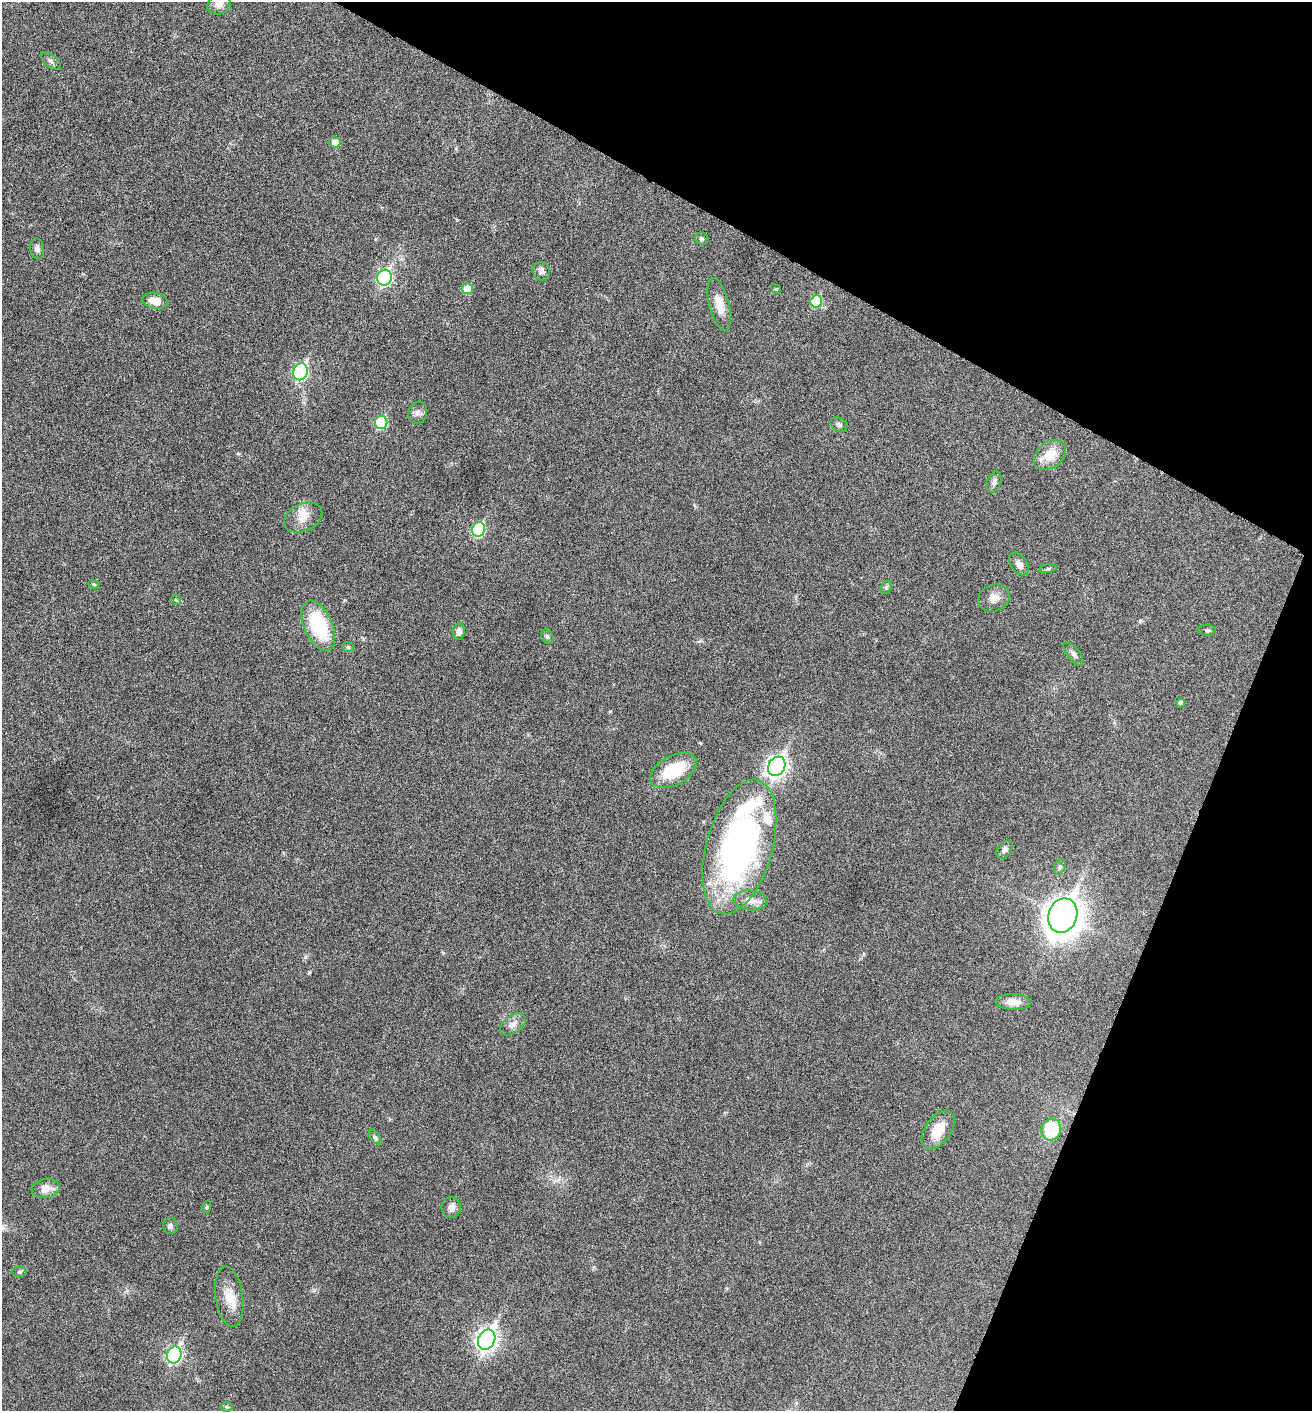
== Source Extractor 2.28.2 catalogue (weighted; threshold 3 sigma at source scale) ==
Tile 8 of 4 x 4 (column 4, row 2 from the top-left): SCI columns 4076-5385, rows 2833-4241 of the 5668 x 5660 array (HDU 1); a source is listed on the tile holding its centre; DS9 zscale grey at full resolution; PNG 1314 x 1413 px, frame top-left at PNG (2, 2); each listed source drawn as its Kron ellipse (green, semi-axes under 4 px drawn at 4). Shown black and unused: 23% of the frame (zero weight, under 5 of 9 exposures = <1% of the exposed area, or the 3 px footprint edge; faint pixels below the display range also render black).
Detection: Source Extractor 2.28.2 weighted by HDU 2 'WHT'; one run over the whole footprint, this tile lists its part. Background 0.027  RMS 0.0026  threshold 0.0105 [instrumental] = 3 sigma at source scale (4.09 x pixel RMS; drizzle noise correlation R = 1.36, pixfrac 0.8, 0.05/0.05 arcsec/px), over >= 5 px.
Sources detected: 56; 2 inside a brighter listed object's ellipse — not listed separately; the other 54 listed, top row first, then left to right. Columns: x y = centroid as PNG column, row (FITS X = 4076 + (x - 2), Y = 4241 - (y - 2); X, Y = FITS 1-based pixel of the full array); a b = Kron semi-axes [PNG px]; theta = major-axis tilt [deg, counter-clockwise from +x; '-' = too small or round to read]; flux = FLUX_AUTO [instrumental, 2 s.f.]
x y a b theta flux
219 5 12 9 20 1.7
51 61 11 6 -40 0.78
335 142 6 5 - 1.7
702 239 7 5 -29 0.58
37 249 10 7 -79 0.9
541 271 9 8 - 1.1
384 278 8 7 - 44
467 289 5 5 - 5
776 289 5 4 - 0.26
155 301 13 7 -10 3.4
816 301 6 6 - 10
719 304 27 10 -76 3.2
301 372 8 7 - 41
418 413 11 9 72 1.1
381 422 7 6 - 15
839 425 9 6 -34 0.66
1050 455 18 13 37 4.5
994 482 11 7 70 0.93
303 517 20 13 26 3.3
479 530 7 6 - 20
1019 564 12 8 -53 1.4
1048 568 9 3 11 0.38
94 584 6 4 -20 0.3
886 587 7 5 69 0.46
994 598 16 13 22 2.1
176 600 5 4 - 0.29
318 626 27 14 -67 17
1207 630 9 5 -5 0.5
459 632 8 6 83 1.3
547 636 7 6 - 0.45
348 647 6 5 - 0.34
1074 654 14 6 -52 0.85
1181 703 4 4 - 0.73
777 766 10 8 57 110
673 770 25 14 28 10
739 847 69 33 74 86
1005 849 10 7 53 0.93
1060 867 8 5 70 0.51
750 900 16 10 -5 2.7
1063 915 17 14 70 370
1013 1002 18 8 -2 2.3
513 1024 14 8 35 1.7
1051 1129 11 9 72 10
938 1130 22 12 54 4.9
375 1137 9 4 -54 0.5
46 1188 14 9 8 2.5
206 1207 6 4 70 0.3
451 1207 10 9 - 1.3
170 1226 8 7 - 0.85
19 1272 7 5 0 0.42
229 1297 30 13 -82 4.5
487 1340 10 8 66 120
174 1355 9 7 67 48
227 1407 6 5 - 0.37